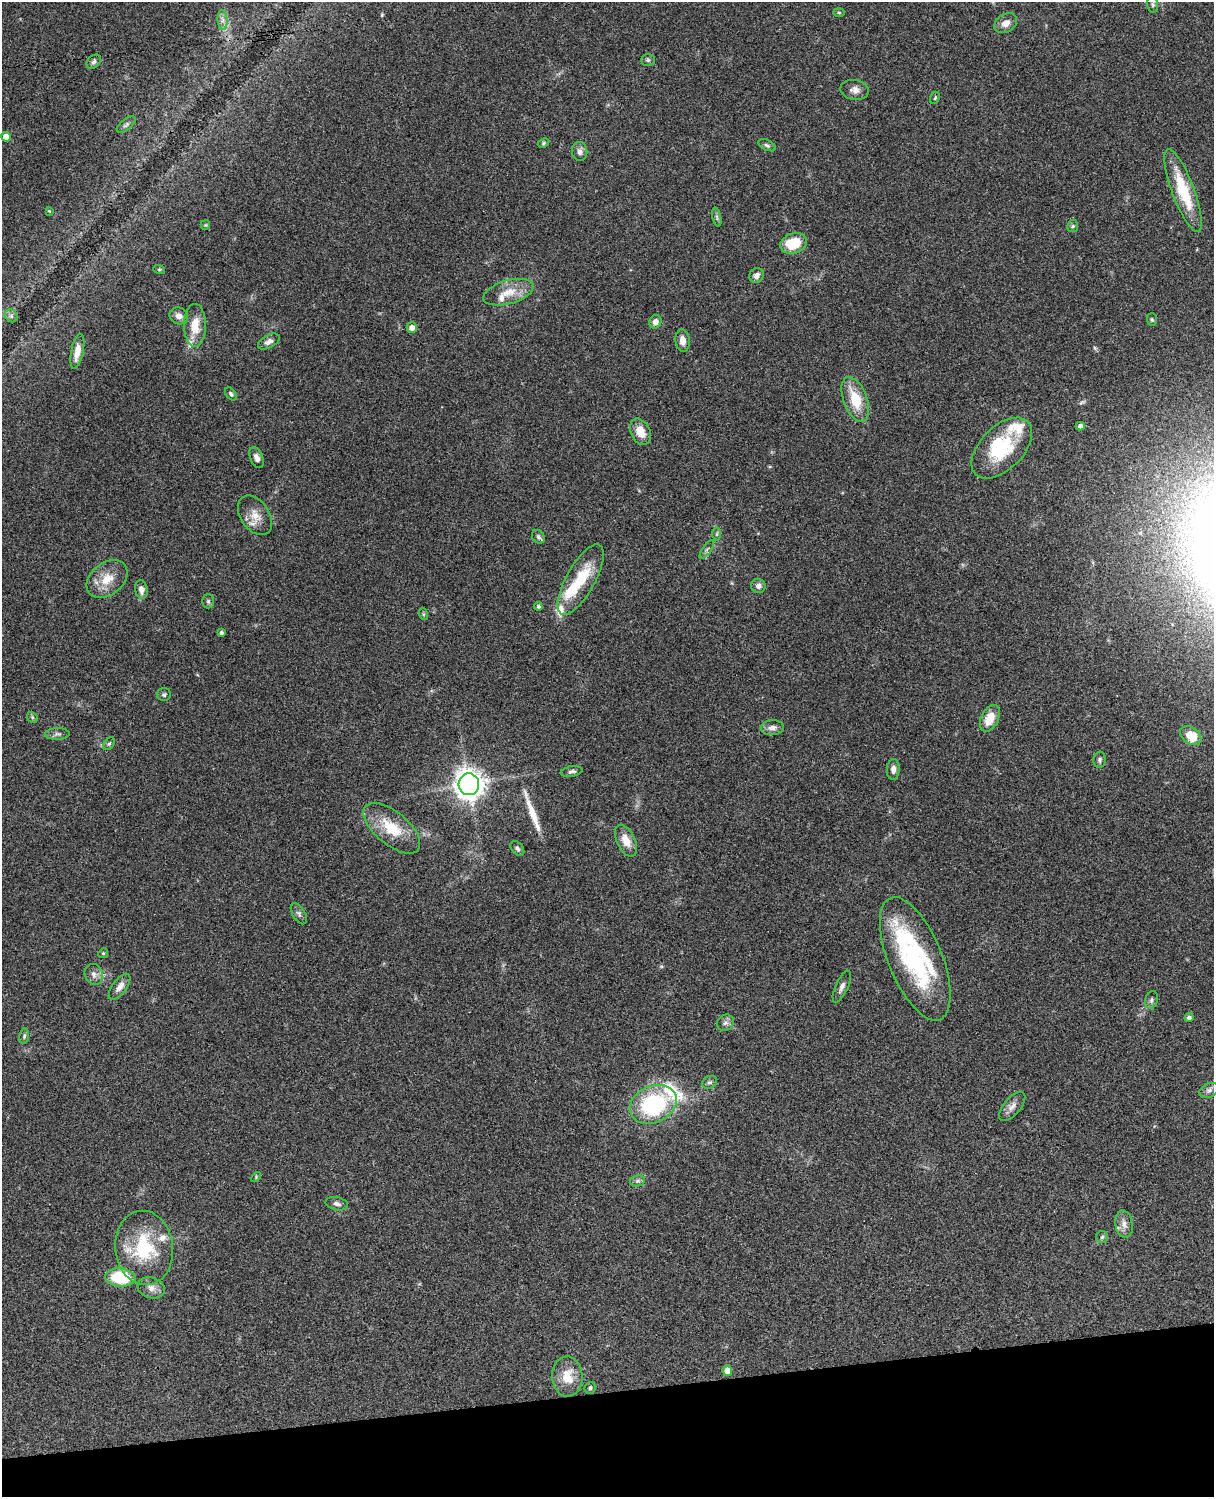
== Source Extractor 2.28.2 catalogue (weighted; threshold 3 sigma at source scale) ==
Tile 10 of 4 x 3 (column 2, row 3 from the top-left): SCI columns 1333-2544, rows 278-1772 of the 5087 x 4927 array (HDU 1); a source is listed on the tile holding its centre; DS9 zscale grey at full resolution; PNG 1216 x 1499 px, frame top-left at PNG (2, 2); each listed source drawn as its Kron ellipse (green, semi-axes under 4 px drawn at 4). Shown black and unused: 7% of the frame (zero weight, under 3 of 4 exposures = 6% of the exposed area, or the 3 px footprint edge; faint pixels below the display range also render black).
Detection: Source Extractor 2.28.2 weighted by HDU 2 'WHT'; one run over the whole footprint, this tile lists its part. Background 0.103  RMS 0.0065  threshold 0.0292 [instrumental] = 3 sigma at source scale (4.5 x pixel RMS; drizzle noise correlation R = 1.50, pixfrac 1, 0.05/0.05 arcsec/px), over >= 5 px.
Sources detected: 100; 1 inside a brighter object's white glare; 1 long thin detection or spike segment (spike, bleed or trail) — neither listed nor drawn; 10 inside a brighter listed object's ellipse — not listed separately; the other 88 listed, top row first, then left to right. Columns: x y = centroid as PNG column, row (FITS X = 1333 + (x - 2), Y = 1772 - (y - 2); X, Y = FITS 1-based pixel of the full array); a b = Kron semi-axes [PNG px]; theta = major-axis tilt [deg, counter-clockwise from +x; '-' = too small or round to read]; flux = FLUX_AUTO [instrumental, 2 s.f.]
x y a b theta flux
1153 5 8 5 -83 1.6
839 12 6 3 -2 0.65
222 20 10 5 -85 2.4
1006 23 12 9 33 4.5
648 60 7 5 -1 1.2
94 62 8 6 44 1.6
855 90 14 10 -10 4.1
935 98 6 4 68 0.98
126 124 11 5 38 1.8
6 137 5 4 - 7.7
544 143 6 4 28 0.95
767 145 9 5 -25 1.4
580 151 9 7 -85 2.8
1183 191 44 11 -70 30
49 211 4 4 - 0.47
717 217 10 4 -77 1.3
205 225 5 4 - 0.72
1073 226 6 5 - 1.1
794 243 13 10 18 20
159 269 6 4 -18 0.68
756 275 8 7 - 3.1
508 292 26 12 16 11
11 316 7 5 -46 1.5
179 316 9 8 - 4
1152 320 6 5 - 0.91
655 322 7 6 - 3.6
195 325 21 11 90 12
412 328 5 5 - 4.3
683 340 11 7 -82 4.3
269 341 12 6 28 2.8
77 351 18 6 78 6.4
231 394 7 5 -52 1.1
855 399 24 11 -70 19
1080 426 4 4 - 2.3
640 432 14 9 -63 9.2
1002 448 37 21 45 40
257 458 11 6 -67 3.1
255 515 22 14 -55 8.7
717 534 7 4 89 1.1
538 537 7 6 - 1.6
707 550 11 2 55 1.2
107 579 23 16 38 12
581 580 39 14 61 27
758 586 7 7 - 2.6
141 589 9 6 -81 3.1
208 601 7 6 - 1.3
538 607 4 4 - 1.2
423 614 6 4 -72 0.81
221 633 4 4 - 1.5
164 695 7 6 - 1.4
32 717 6 4 -48 0.93
990 718 14 8 63 10
772 728 12 7 5 3.6
57 734 12 5 2 2
1191 736 12 8 -37 13
109 744 7 4 53 1.1
1100 760 8 6 81 1.4
893 769 10 6 87 3.2
571 771 11 5 10 1.8
469 784 11 10 - 700
392 828 34 16 -40 21
626 841 17 9 -64 8.6
517 848 8 5 -49 1.7
299 914 12 6 -58 1.8
103 953 5 4 - 0.79
915 959 66 27 -67 85
94 974 11 9 -65 3.2
120 987 15 7 54 4.2
842 987 17 6 66 3
1152 1000 9 6 75 1.7
1189 1018 4 4 - 2.1
725 1023 9 7 41 2.4
24 1036 8 5 81 1.2
710 1082 8 6 27 1.7
1209 1090 10 7 26 2.5
653 1104 24 18 24 61
1012 1107 18 8 50 4.3
256 1177 6 3 48 0.66
637 1181 8 5 11 1.6
337 1204 11 6 -12 2.4
1124 1224 13 9 -80 4.4
1102 1237 6 6 - 1.2
144 1248 37 29 -83 44
120 1277 15 9 -5 34
151 1288 14 10 -18 4.7
727 1371 5 5 - 6.1
567 1377 20 15 -89 14
590 1388 6 5 - 1.3